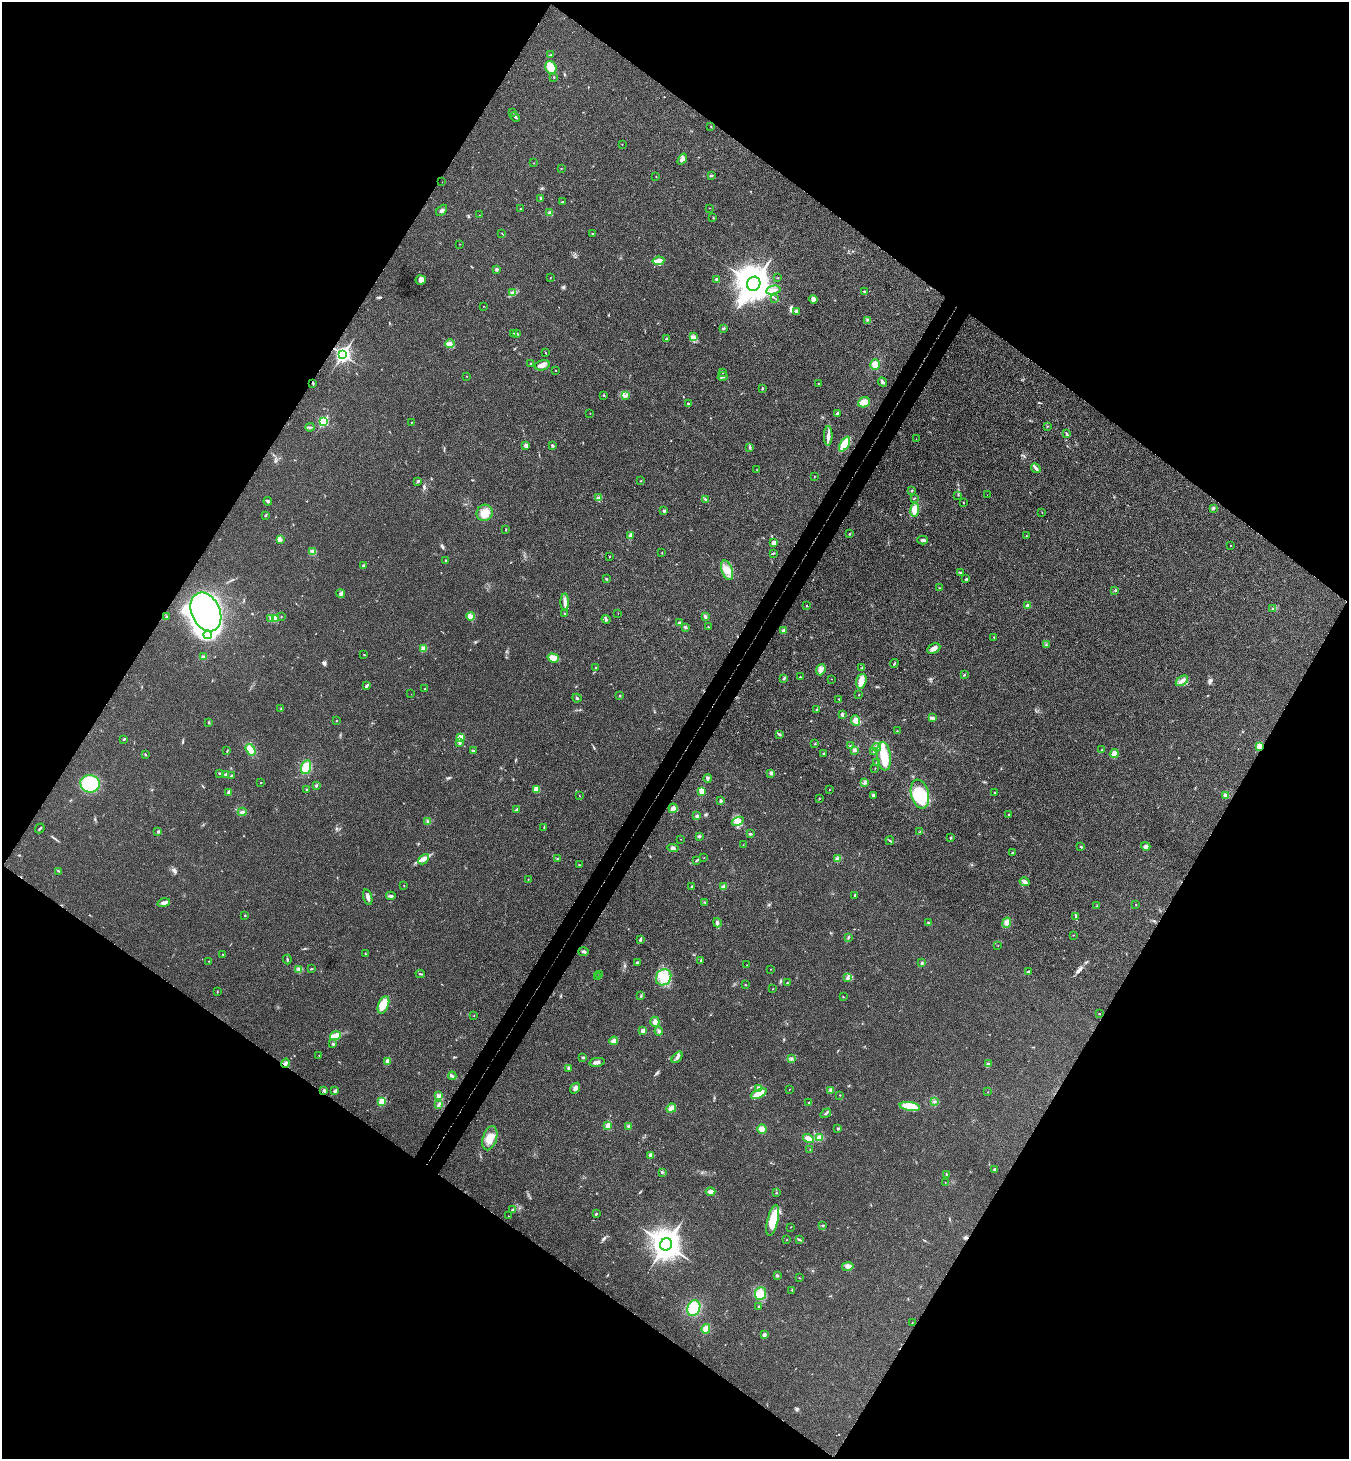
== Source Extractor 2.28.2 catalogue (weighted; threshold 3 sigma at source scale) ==
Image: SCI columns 200-5584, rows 40-5866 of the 5922 x 5901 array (HDU 1 of 3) = the unmasked area's bounding box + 8 px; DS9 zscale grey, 4 x 4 block average (1 PNG px = mean of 4 x 4 image px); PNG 1351 x 1461 px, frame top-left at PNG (2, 2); each listed source drawn as its Kron ellipse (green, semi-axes under 4 px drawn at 4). Shown black and unused: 50% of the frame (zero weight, under 3 of 4 exposures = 6% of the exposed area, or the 3 px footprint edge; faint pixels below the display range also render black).
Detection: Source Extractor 2.28.2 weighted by HDU 2 'WHT'. Background 0.0196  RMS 0.0064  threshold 0.0286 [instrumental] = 3 sigma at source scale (4.5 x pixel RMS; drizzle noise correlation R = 1.50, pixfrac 1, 0.05/0.05 arcsec/px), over >= 5 px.
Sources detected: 366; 2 inside a brighter object's white glare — neither listed nor drawn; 3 coinciding with a brighter row at this scale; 10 inside a brighter listed object's ellipse — not listed separately; the other 351 listed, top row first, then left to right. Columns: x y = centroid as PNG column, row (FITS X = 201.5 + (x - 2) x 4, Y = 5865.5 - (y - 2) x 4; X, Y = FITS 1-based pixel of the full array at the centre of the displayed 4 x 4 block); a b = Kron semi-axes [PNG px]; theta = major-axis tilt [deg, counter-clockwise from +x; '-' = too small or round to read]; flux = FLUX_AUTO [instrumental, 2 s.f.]
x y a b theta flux
551 55 4 2 - 3.5
551 67 7 5 -63 57
554 77 2 2 - 2
513 112 2 2 - 0.96
515 117 5 2 - 4.9
711 126 2 2 - 1.2
622 144 2 2 - 1.2
682 159 6 3 54 14
534 163 2 2 - 0.95
561 169 2 2 - 0.87
711 176 3 2 - 3.3
656 177 2 2 - 1.2
442 182 2 2 - 0.71
541 198 3 2 - 2.7
562 202 3 2 - 3.9
709 208 2 2 - 1.3
521 209 3 2 - 1.2
442 210 6 3 46 9.4
550 213 4 3 - 10
479 215 2 2 - 1.3
713 218 2 2 - 2
502 233 2 2 - 1.3
592 234 2 2 - 3
459 244 2 2 - 0.96
658 261 6 3 7 19
496 269 3 3 - 4.5
550 278 2 2 - 1.2
778 278 2 2 - 1.9
717 279 2 2 - 14
421 280 5 4 - 20
754 284 7 6 - 7600
773 290 7 3 12 12
865 291 2 2 - 2.5
513 293 3 2 - 4.8
775 298 2 2 - 2
813 299 4 4 - 14
483 306 2 2 - 1.1
796 311 2 2 - 19
867 320 2 2 - 2.3
723 328 3 2 - 4.1
513 333 2 2 - 1.8
517 334 3 2 - 4.5
693 337 3 2 - 5.8
667 339 3 2 - 2.9
450 344 5 3 - 10
545 353 3 2 - 1.8
343 354 3 3 - 1200
531 363 2 2 - 1.8
542 365 8 5 13 18
875 365 5 4 - 34
556 370 2 2 - 1.3
722 372 3 2 - 3
467 376 2 2 - 1.3
723 376 5 2 - 6.8
882 382 4 2 - 4.7
313 383 4 2 - 3.2
819 384 2 2 - 7.5
762 388 3 2 - 3.2
603 395 2 2 - 2.1
625 396 3 2 - 10
864 402 6 5 - 39
688 404 3 2 - 2.7
590 413 2 2 - 1.3
837 413 4 2 - 4.9
323 421 2 2 - 360
411 422 2 2 - 0.89
1047 426 3 2 - 2.1
310 427 4 2 - 5
1066 433 3 2 - 3.4
828 436 9 3 89 15
916 439 2 2 - 0.67
845 444 8 4 59 74
526 446 3 3 - 9.5
552 446 3 2 - 6.2
750 447 3 2 - 2.8
1036 468 5 2 - 9.6
757 470 2 2 - 1.2
814 476 2 2 - 1.5
418 481 2 2 - 8.4
641 481 2 2 - 1.9
912 491 2 2 - 3.5
958 495 2 2 - 1.6
987 495 2 2 - 0.51
598 498 3 2 - 5.2
914 498 2 2 - 1.6
705 499 4 2 - 4
268 501 4 2 - 6.2
963 502 3 2 - 2
1213 508 3 2 - 6.1
915 510 7 4 83 50
664 511 3 2 - 5.2
485 513 8 8 - 42
1042 513 2 2 - 1.2
265 515 2 2 - 2.7
506 530 3 2 - 2.1
850 534 2 2 - 2.2
630 535 4 3 - 6.3
1026 536 2 2 - 1.2
280 540 3 3 - 6.7
923 540 5 3 - 8
773 543 2 2 - 42
1231 545 2 2 - 1.2
312 551 2 2 - 2.7
662 552 2 2 - 1.4
773 553 3 2 - 2.8
610 556 2 2 - 4.3
446 560 2 2 - 7.7
363 565 3 2 - 3.4
727 570 10 5 -71 32
960 573 2 2 - 2.5
606 579 2 2 - 4.9
966 579 4 2 - 3.2
939 588 2 2 - 2
1115 590 3 2 - 3.2
340 593 5 2 - 5.4
565 602 8 3 -90 15
807 605 2 2 - 2.4
1028 606 2 2 - 44
1272 608 2 2 - 3.3
206 612 20 14 -65 1000
564 613 2 2 - 1.9
618 613 2 2 - 0.92
470 616 4 2 - 8.3
167 617 3 2 - 4.3
281 617 2 2 - 1.3
705 617 4 2 - 6.8
271 618 3 2 - 3.6
275 618 3 2 - 6.3
606 619 4 2 - 6.2
679 623 4 3 - 5.9
685 627 3 2 - 2.5
708 627 2 2 - 1.6
783 631 2 2 - 25
208 635 4 4 - 13
994 637 2 2 - 2
1046 645 3 2 - 3.7
934 648 7 4 25 15
423 649 2 2 - 89
364 654 2 2 - 1.9
203 657 4 3 - 8.6
553 658 6 4 -17 38
894 663 4 2 - 3
862 667 2 2 - 1.3
596 668 2 2 - 9.8
821 670 6 4 69 16
964 675 3 2 - 2.6
800 677 2 2 - 3.1
784 678 3 2 - 4.4
831 679 2 2 - 0.72
861 681 7 5 72 28
1182 681 7 3 35 13
367 686 3 2 - 9.1
425 689 2 2 - 6.1
411 694 2 2 - 0.58
859 695 2 2 - 1.3
620 696 2 2 - 2.7
577 698 5 2 - 4.6
839 699 2 2 - 2.3
281 709 2 2 - 2.1
817 709 2 2 - 1.6
842 715 3 2 - 8.3
932 718 4 3 - 7.5
336 721 2 2 - 2.5
856 721 5 4 - 17
209 722 3 2 - 2.2
897 731 2 2 - 1.9
779 734 4 2 - 5.6
460 738 2 2 - 100
124 739 3 2 - 3.5
460 743 2 2 - 11
815 743 2 2 - 1.9
850 745 2 2 - 1.9
1259 746 2 2 - 110
877 747 4 4 - 10
251 750 6 4 -58 46
855 750 3 2 - 5.5
1102 750 3 2 - 3.3
227 751 2 2 - 1.7
473 751 2 2 - 5.9
874 752 2 2 - 1.3
823 753 3 2 - 3.6
145 754 3 2 - 3
1114 754 4 3 - 34
884 756 14 7 -82 95
877 763 3 2 - 3.7
306 767 7 5 73 43
875 768 2 2 - 1
220 773 3 2 - 3.8
771 773 3 3 - 6.7
226 774 4 2 - 6.1
231 776 2 2 - 3.5
708 778 4 3 - 6.7
260 783 2 2 - 1.6
864 783 2 2 - 2.3
90 784 10 8 -9 220
316 786 2 2 - 5.3
537 789 4 3 - 32
306 790 2 2 - 3
829 790 2 2 - 1.3
702 791 4 3 - 23
229 792 3 2 - 6.8
995 792 2 2 - 3
920 794 15 9 -75 150
873 795 3 3 - 6.3
1225 795 4 3 - 6.9
579 796 2 2 - 1.1
819 798 2 2 - 1.3
721 801 3 2 - 7.4
673 808 5 4 - 13
516 810 3 2 - 7
242 812 4 2 - 5.5
1008 814 2 2 - 1.6
697 816 4 3 - 7.3
428 821 3 2 - 4.5
738 821 6 4 22 19
544 828 3 2 - 1.8
40 829 5 2 - 3.9
158 832 2 2 - 15
920 832 3 2 - 3.1
750 834 3 2 - 4.6
699 836 3 3 - 5.7
951 838 3 2 - 3.4
681 839 2 2 - 1.2
890 841 4 2 - 3.8
743 845 2 2 - 1.1
1146 846 5 4 - 11
1081 847 3 2 - 3.2
673 848 5 4 - 10
1013 852 2 2 - 1.5
704 857 2 2 - 0.91
557 858 3 2 - 2.9
424 859 6 4 45 14
837 859 4 3 - 7.5
696 860 2 2 - 1.3
579 865 3 2 - 2.1
58 871 3 2 - 2.9
528 880 2 2 - 1.1
1025 882 5 3 - 12
404 885 2 2 - 2.2
724 886 4 3 - 8.6
692 887 2 2 - 14
855 895 2 2 - 7
391 896 5 3 - 6.2
368 897 8 3 -76 17
705 902 2 2 - 2.1
164 903 6 3 16 13
1136 905 2 2 - 4
1096 906 2 2 - 1.2
245 915 3 2 - 2.4
1075 916 3 2 - 2.8
928 922 2 2 - 3.7
717 923 5 3 - 8.1
1007 923 5 4 - 14
1073 935 2 2 - 1.3
848 937 2 2 - 2
640 940 4 2 - 8
998 946 2 2 - 0.75
583 952 5 2 - 5.9
365 954 2 2 - 2
223 955 2 2 - 2.4
287 959 5 2 - 3.7
701 960 3 2 - 2.6
208 961 2 2 - 0.99
637 963 2 2 - 18
922 963 2 2 - 5
747 965 2 2 - 0.74
299 969 4 2 - 4.4
311 969 3 2 - 2.8
770 969 2 2 - 0.95
1028 972 3 2 - 4.9
420 974 4 2 - 3.5
600 974 3 2 - 3.2
598 976 2 2 - 1.6
664 977 8 7 - 45
847 977 3 2 - 5.1
787 983 2 2 - 3.8
745 985 2 2 - 1.9
773 989 2 2 - 1.1
217 991 2 2 - 1.3
641 996 2 2 - 3.5
843 997 2 2 - 1.5
383 1005 9 5 68 42
1099 1014 3 2 - 2
474 1015 2 2 - 1.1
655 1022 5 4 - 16
643 1031 2 2 - 36
659 1031 4 2 - 9.8
335 1036 5 4 - 42
614 1041 4 3 - 20
333 1044 3 2 - 4.6
319 1055 2 2 - 1.6
583 1057 3 2 - 3.4
677 1057 7 3 48 9.6
791 1058 3 2 - 3.7
387 1061 4 3 - 11
597 1062 8 3 11 12
285 1063 4 3 - 7.1
988 1064 3 2 - 4
568 1068 3 2 - 5.9
452 1076 4 2 - 4.5
575 1088 6 4 55 12
758 1088 4 3 - 9.9
789 1089 2 2 - 1.1
324 1090 2 2 - 3.7
830 1090 3 3 - 4.9
335 1091 3 2 - 6.3
988 1092 2 2 - 1.8
759 1094 8 3 26 59
439 1095 4 3 - 7.1
840 1095 2 2 - 1.5
382 1101 2 2 - 160
809 1102 2 2 - 2.8
934 1102 2 2 - 2.4
439 1104 3 2 - 3.8
910 1107 10 4 -9 120
671 1108 5 4 - 19
826 1113 5 2 - 4.6
608 1125 4 3 - 14
629 1126 3 3 - 7.2
838 1128 3 2 - 3.2
762 1129 5 4 - 20
490 1138 12 7 73 50
820 1138 3 2 - 4.6
808 1139 5 4 - 19
810 1150 2 2 - 0.97
651 1155 2 2 - 48
994 1169 2 2 - 9.2
662 1172 2 2 - 2
946 1174 2 2 - 2.1
945 1182 2 2 - 0.95
710 1192 5 3 - 11
776 1193 2 2 - 1.8
512 1210 2 2 - 11
596 1214 3 2 - 3.7
509 1216 2 2 - 1.3
773 1221 16 5 76 110
823 1225 3 2 - 2.7
790 1227 2 2 - 1.5
799 1239 2 2 - 1.9
787 1240 2 2 - 1.8
666 1244 6 6 - 5000
848 1266 5 3 - 11
777 1276 3 2 - 2.8
799 1278 2 2 - 1.5
792 1290 2 2 - 1.5
760 1294 6 5 - 28
759 1307 2 2 - 4.3
694 1308 8 6 68 130
912 1322 2 2 - 1.5
706 1329 5 3 - 25
764 1335 3 2 - 12
Overlapping masked pixels (flux is a lower limit): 2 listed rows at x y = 1259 746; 285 1063
Diffuse or blended objects may show on this block-average render without a row.